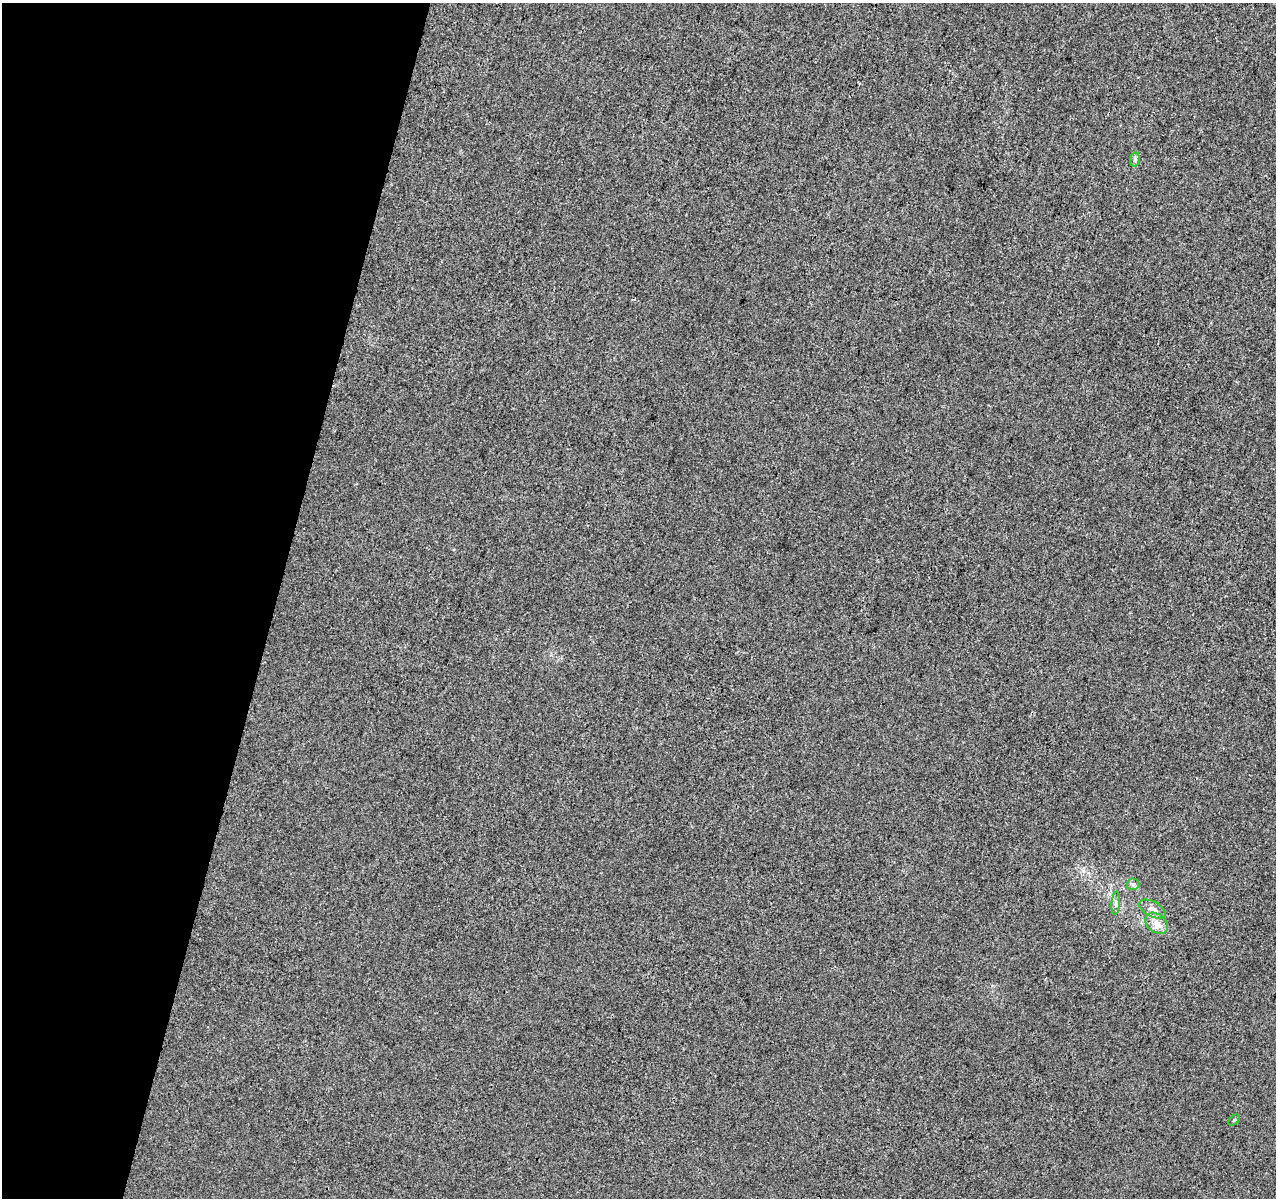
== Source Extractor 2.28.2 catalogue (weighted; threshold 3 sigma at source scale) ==
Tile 9 of 4 x 4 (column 1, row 3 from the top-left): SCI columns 10-1283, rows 1481-2676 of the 5104 x 5290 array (HDU 1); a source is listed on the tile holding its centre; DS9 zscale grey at full resolution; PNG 1278 x 1200 px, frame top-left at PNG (2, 3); each listed source drawn as its Kron ellipse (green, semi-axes under 4 px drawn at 4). Shown black and unused: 22% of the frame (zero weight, under 3 of 4 exposures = <1% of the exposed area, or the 3 px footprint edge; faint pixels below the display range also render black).
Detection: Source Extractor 2.28.2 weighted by HDU 2 'WHT'; one run over the whole footprint, this tile lists its part. Background -1.32e-04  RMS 0.0035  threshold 0.016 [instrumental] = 3 sigma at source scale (4.5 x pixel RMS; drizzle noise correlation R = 1.50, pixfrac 1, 0.0396/0.0396 arcsec/px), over >= 5 px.
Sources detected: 6; all 6 listed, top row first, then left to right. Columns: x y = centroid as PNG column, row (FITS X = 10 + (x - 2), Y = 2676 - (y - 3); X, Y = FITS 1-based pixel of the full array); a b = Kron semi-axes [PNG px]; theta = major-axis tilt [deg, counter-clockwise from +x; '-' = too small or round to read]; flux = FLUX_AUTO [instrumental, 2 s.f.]
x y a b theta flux
1135 159 7 5 79 0.73
1133 884 6 6 - 0.84
1116 903 12 3 86 0.77
1153 909 14 7 -28 2.3
1157 923 12 9 -37 2.9
1234 1120 6 4 45 0.41